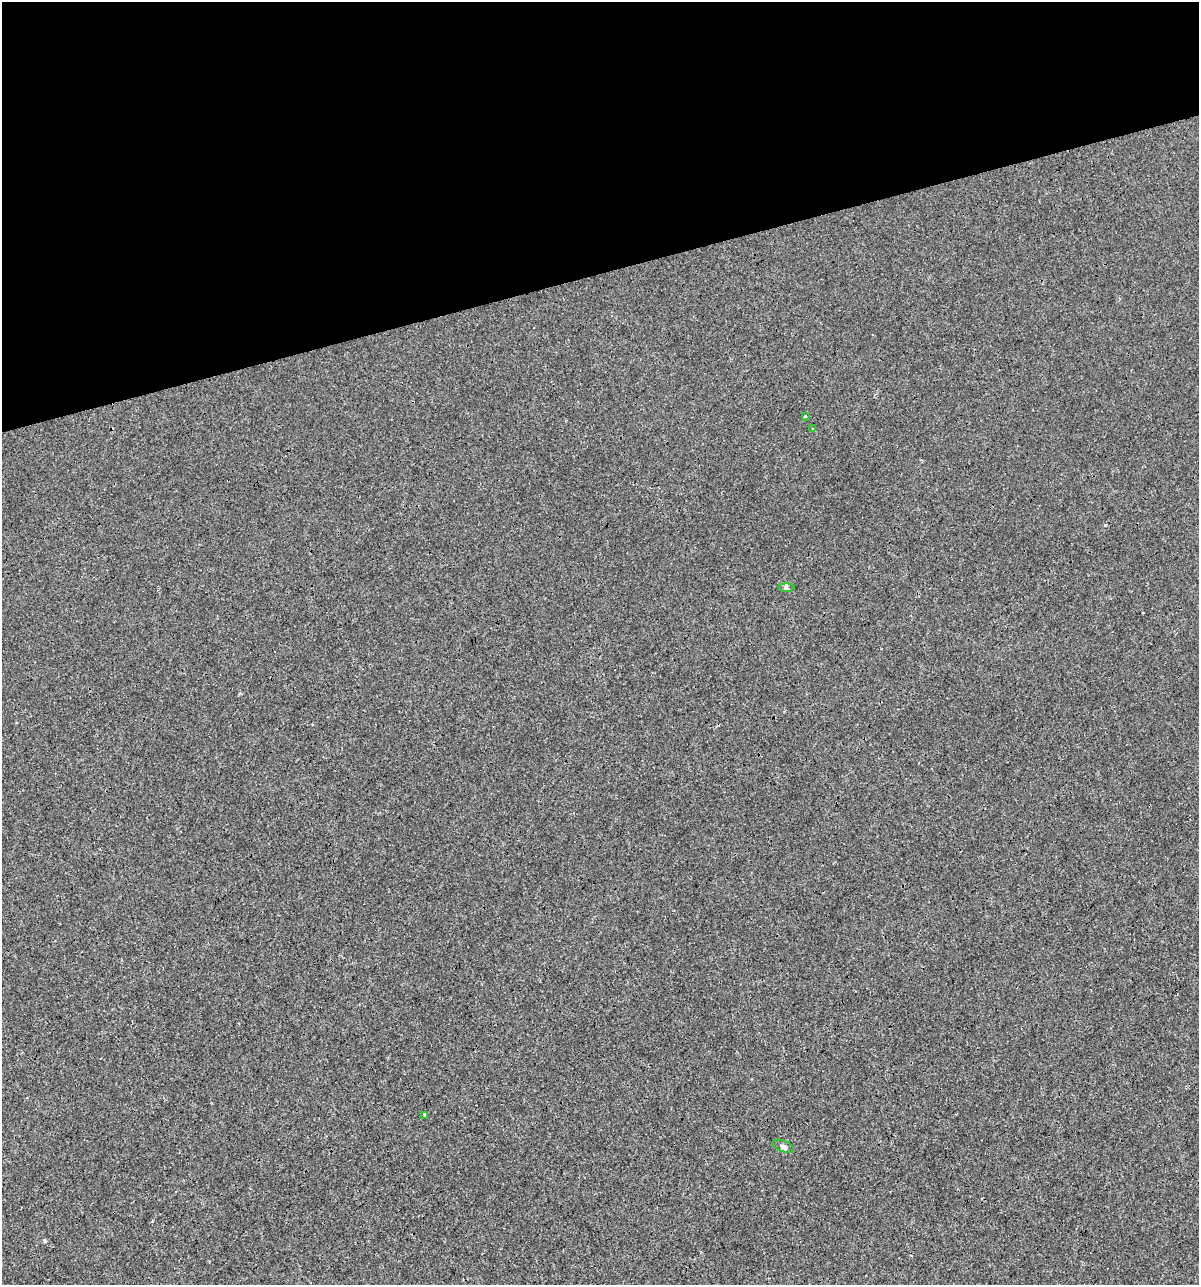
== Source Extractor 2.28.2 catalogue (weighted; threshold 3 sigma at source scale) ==
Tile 3 of 4 x 4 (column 3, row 1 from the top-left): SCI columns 2441-3637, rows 3850-5132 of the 4930 x 5132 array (HDU 1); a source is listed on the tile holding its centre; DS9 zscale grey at full resolution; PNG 1201 x 1287 px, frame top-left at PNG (2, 2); each listed source drawn as its Kron ellipse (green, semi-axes under 4 px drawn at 4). Shown black and unused: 21% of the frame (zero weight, under 3 of 4 exposures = <1% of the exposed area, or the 3 px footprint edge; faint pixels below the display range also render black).
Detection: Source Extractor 2.28.2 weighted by HDU 2 'WHT'; one run over the whole footprint, this tile lists its part. Background 4.00e-05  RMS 0.0017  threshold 0.00747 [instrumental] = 3 sigma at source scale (4.5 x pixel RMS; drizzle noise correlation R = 1.50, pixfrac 1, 0.0396/0.0396 arcsec/px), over >= 5 px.
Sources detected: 5; all 5 listed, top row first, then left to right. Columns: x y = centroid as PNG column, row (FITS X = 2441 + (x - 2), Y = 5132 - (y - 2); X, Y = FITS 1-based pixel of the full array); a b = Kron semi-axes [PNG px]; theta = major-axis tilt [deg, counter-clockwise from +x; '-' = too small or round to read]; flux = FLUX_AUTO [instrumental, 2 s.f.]
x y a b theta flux
805 416 3 3 - 0.37
813 429 3 3 - 0.21
786 588 8 4 0 0.32
424 1115 3 3 - 1.3
783 1146 11 5 -21 0.5